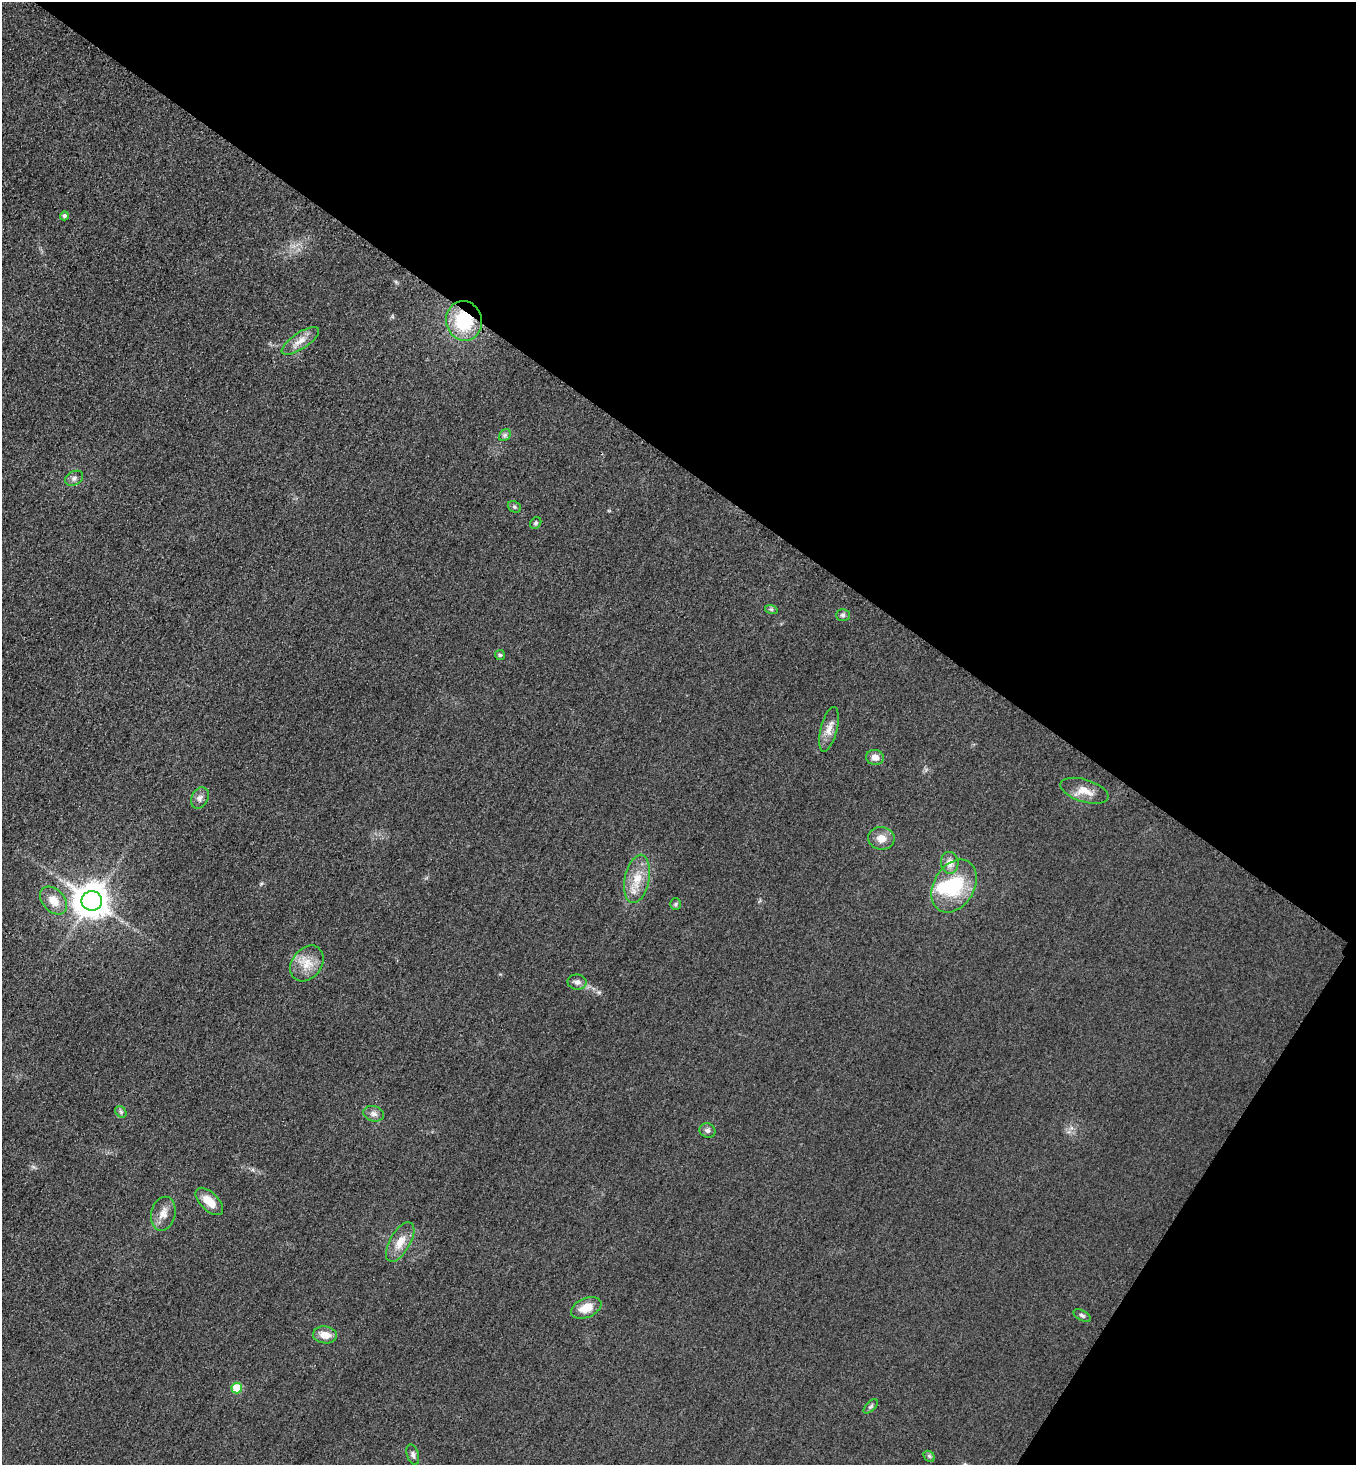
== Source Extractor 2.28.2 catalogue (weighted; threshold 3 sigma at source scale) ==
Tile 8 of 4 x 4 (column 4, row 2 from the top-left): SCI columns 4380-5733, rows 2953-4415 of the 5912 x 5905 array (HDU 1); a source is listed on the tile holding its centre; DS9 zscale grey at full resolution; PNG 1358 x 1467 px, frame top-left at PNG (2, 2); each listed source drawn as its Kron ellipse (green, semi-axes under 4 px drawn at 4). Shown black and unused: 36% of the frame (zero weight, under 3 of 4 exposures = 3% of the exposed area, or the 3 px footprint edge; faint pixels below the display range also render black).
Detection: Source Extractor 2.28.2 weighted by HDU 2 'WHT'; one run over the whole footprint, this tile lists its part. Background 0.0785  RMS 0.017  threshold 0.0781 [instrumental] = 3 sigma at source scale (4.5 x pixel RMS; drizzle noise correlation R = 1.50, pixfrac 1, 0.05/0.05 arcsec/px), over >= 5 px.
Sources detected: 37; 1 inside a brighter object's white glare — neither listed nor drawn; the other 36 listed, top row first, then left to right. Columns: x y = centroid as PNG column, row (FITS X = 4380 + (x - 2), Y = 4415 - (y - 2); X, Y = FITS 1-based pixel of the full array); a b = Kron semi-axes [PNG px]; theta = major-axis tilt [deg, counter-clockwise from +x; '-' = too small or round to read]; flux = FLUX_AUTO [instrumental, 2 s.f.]
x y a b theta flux
64 216 4 4 - 4.3
464 321 20 18 -77 96
300 341 21 8 34 17
505 435 7 5 46 3.6
74 478 9 7 30 6.4
514 507 7 5 -23 3.3
536 523 6 5 - 3.2
771 609 6 4 -18 2.5
843 615 7 5 1 4
500 655 5 5 - 2.9
829 729 23 8 76 17
875 757 9 7 -9 12
1084 791 25 11 -17 24
200 798 11 8 63 8.3
881 838 13 11 -7 17
950 863 11 9 -84 14
637 879 24 12 78 34
954 886 28 20 59 100
54 900 16 11 -46 24
92 901 10 10 - 3500
675 904 6 5 - 2.8
307 963 19 14 53 29
577 982 9 7 -2 7.4
121 1112 6 5 - 3.4
374 1114 10 7 -14 8.2
707 1130 8 7 - 5.6
209 1201 17 9 -44 26
163 1214 17 12 76 18
400 1242 22 10 60 24
586 1308 16 9 24 26
1082 1315 9 5 -27 4
325 1335 12 8 -8 20
237 1388 5 5 - 56
871 1406 9 4 44 3.5
413 1455 10 6 -73 5.4
929 1456 6 4 -46 2.9
Overlapping masked pixels (flux is a lower limit): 1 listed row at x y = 464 321